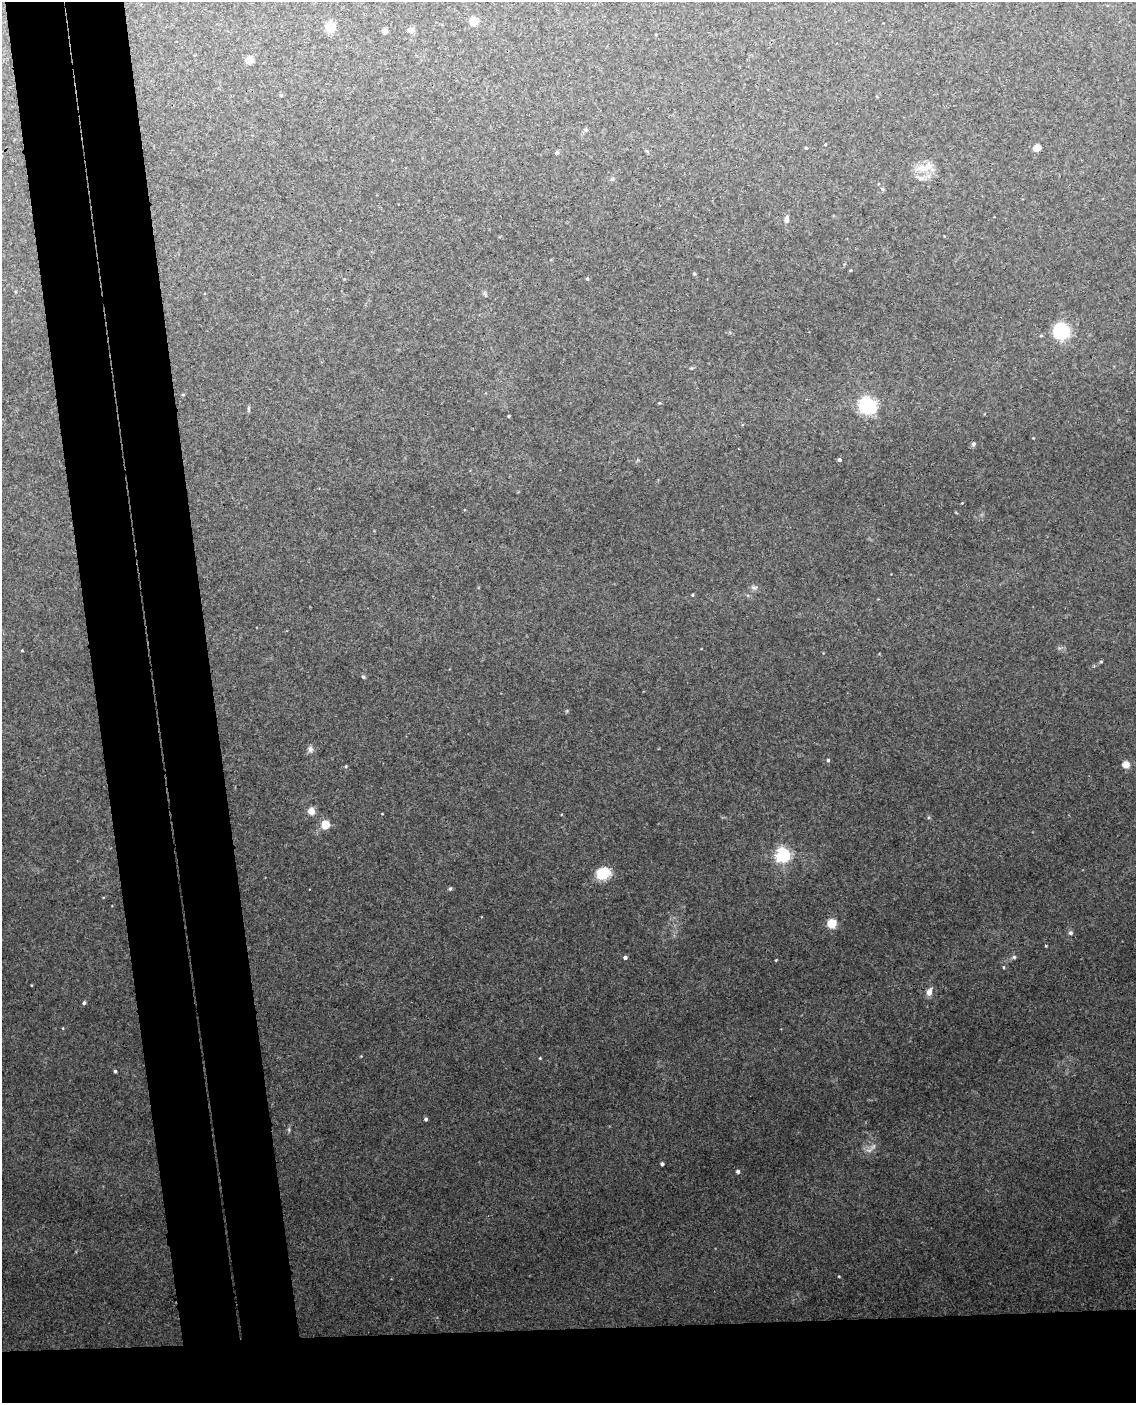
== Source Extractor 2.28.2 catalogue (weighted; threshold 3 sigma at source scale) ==
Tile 11 of 4 x 3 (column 3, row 3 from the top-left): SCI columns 2329-3462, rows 242-1642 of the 4654 x 4584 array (HDU 1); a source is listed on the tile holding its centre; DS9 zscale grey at full resolution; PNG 1138 x 1405 px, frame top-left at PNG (2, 2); no overlay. Shown black and unused: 15% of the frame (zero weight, under 3 of 4 exposures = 6% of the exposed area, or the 3 px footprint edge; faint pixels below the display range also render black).
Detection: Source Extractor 2.28.2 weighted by HDU 2 'WHT'; one run over the whole footprint, this tile lists its part. Background 0.075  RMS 0.0052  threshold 0.0234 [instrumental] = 3 sigma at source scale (4.5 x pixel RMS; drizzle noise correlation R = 1.50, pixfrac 1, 0.05/0.05 arcsec/px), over >= 5 px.
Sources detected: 45; all 45 listed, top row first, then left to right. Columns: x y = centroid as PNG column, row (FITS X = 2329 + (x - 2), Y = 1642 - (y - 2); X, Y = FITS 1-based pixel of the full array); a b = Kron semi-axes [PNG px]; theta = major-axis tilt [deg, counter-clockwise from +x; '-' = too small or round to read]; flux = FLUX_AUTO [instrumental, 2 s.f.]
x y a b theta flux
474 21 6 6 - 8.8
330 27 7 7 - 12
411 30 8 6 -20 1.8
384 31 4 4 - 4.8
249 60 6 6 - 5.3
281 95 5 3 - 0.44
586 130 5 3 - 0.56
806 148 4 3 - 0.51
1037 148 5 4 - 12
557 153 5 4 - 0.77
922 168 16 9 -14 5.9
786 220 9 5 -88 1.5
694 273 5 3 - 0.47
587 279 4 3 - 0.56
1061 331 8 8 - 60
659 403 5 3 - 0.4
868 405 9 8 - 48
509 416 3 3 - 0.56
973 444 5 4 - 1.1
839 460 4 4 - 0.97
754 588 7 4 -19 0.93
692 595 3 3 - 0.48
22 651 4 2 - 0.39
363 677 5 4 - 0.58
310 749 8 6 -79 1.4
828 760 4 4 - 0.76
1126 764 7 6 - 3.7
311 811 4 4 - 10
325 824 6 6 - 8.8
783 855 5 5 - 120
603 873 13 10 27 13
450 889 5 5 - 0.64
832 923 9 9 - 6.2
1070 933 6 5 - 0.84
1046 946 4 3 - 0.38
625 957 4 4 - 1.2
1014 957 5 5 - 0.73
1003 967 4 3 - 0.49
929 992 8 7 - 2.6
84 1003 4 4 - 0.83
540 1058 4 3 - 0.38
115 1071 3 3 - 0.83
426 1119 4 4 - 0.87
662 1164 4 3 - 0.99
738 1171 4 4 - 1.1
Unlisted compact peaks at least as high as the median listed source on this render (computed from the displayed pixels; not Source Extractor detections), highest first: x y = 839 1276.